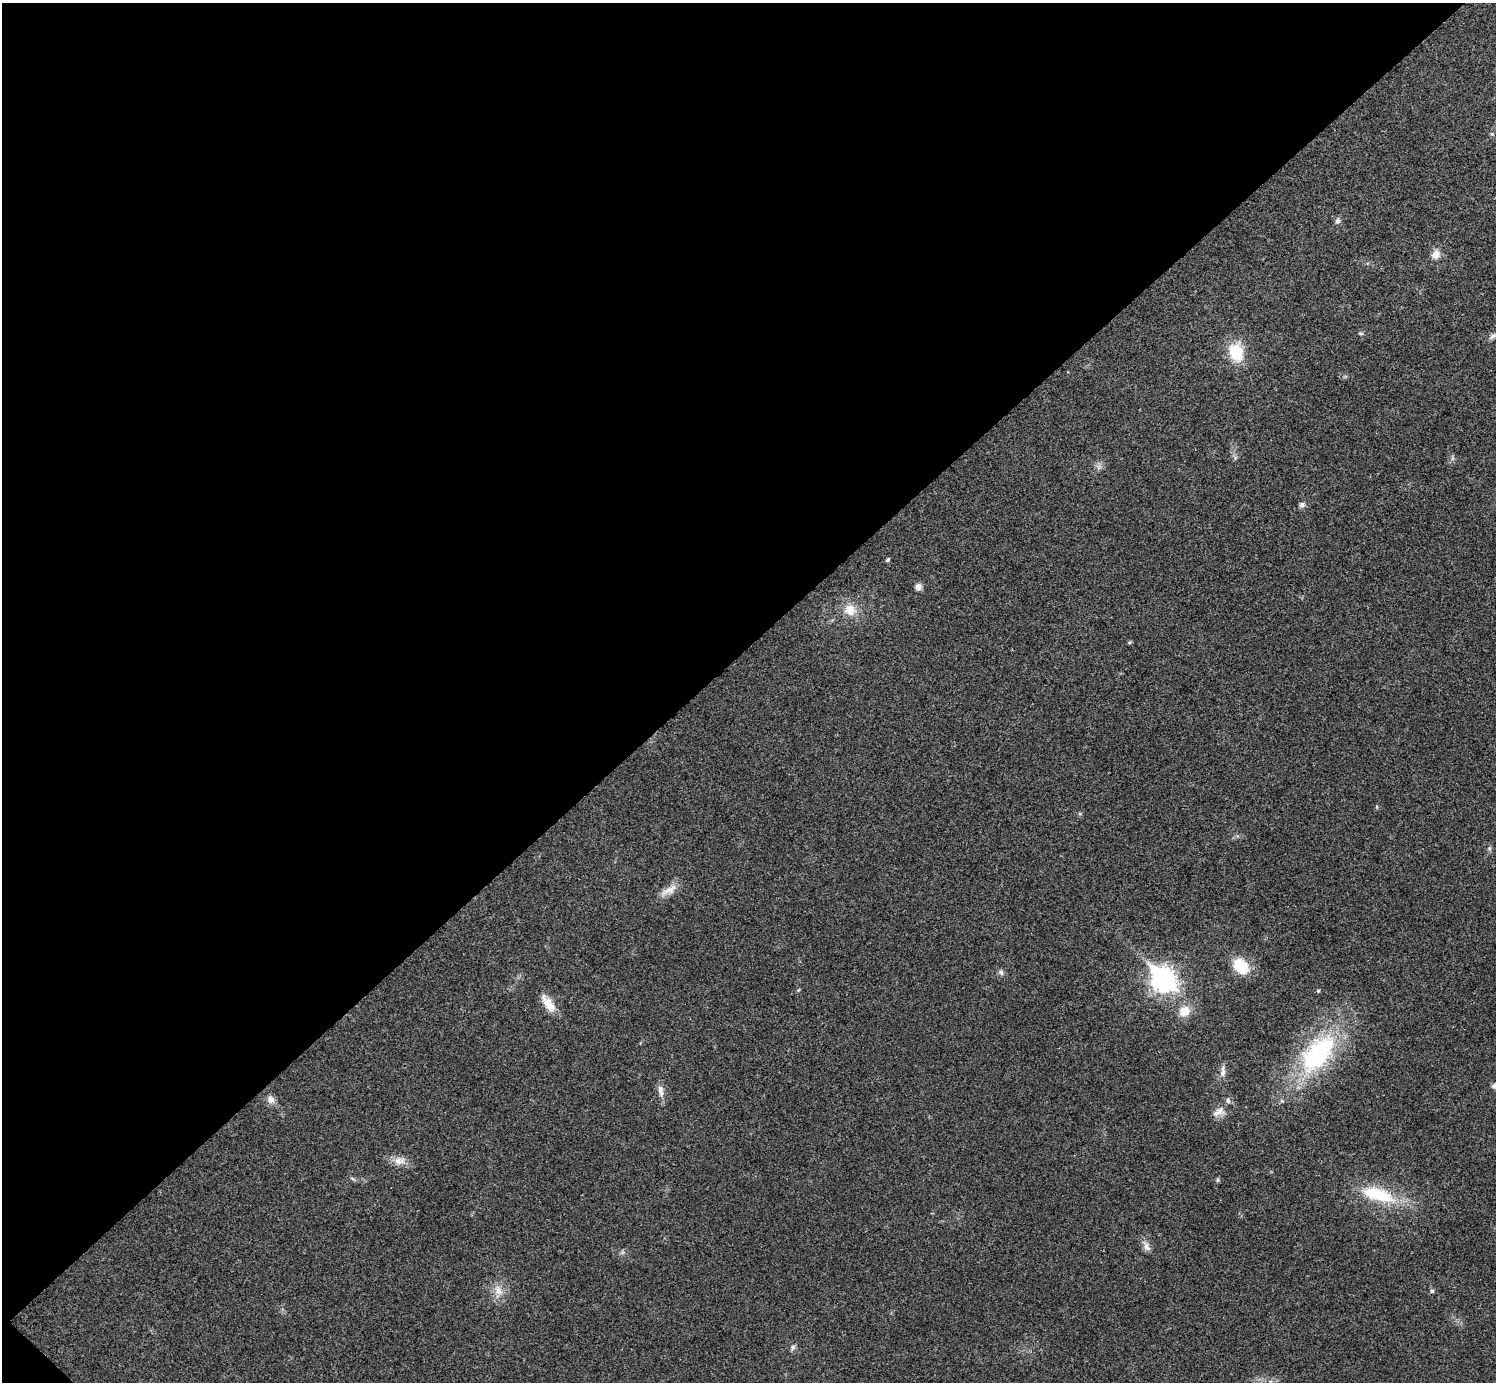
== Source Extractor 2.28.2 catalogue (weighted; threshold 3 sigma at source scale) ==
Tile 5 of 4 x 4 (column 1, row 2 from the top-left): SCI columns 26-1519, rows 2922-4301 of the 6012 x 6012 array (HDU 1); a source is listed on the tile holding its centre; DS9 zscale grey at full resolution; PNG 1498 x 1384 px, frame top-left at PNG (2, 3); no overlay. Shown black and unused: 47% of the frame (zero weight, under 3 of 4 exposures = <1% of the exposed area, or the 3 px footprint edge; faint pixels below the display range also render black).
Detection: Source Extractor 2.28.2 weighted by HDU 2 'WHT'; one run over the whole footprint, this tile lists its part. Background 0.0198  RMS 0.0038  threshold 0.0169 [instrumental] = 3 sigma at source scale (4.5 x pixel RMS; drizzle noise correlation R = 1.50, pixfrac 1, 0.05/0.05 arcsec/px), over >= 5 px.
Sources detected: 38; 1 inside a brighter listed object's ellipse — not listed separately; the other 37 listed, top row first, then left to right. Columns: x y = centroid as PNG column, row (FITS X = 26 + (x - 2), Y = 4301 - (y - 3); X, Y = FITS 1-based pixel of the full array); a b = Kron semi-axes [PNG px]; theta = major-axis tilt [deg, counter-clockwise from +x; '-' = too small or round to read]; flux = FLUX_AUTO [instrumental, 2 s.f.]
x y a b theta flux
1337 221 8 6 85 1.3
1436 254 13 11 59 3
1361 333 8 3 -9 0.53
1493 336 13 6 37 1.4
1236 352 18 14 -71 14
1235 458 6 4 72 0.66
1098 466 7 4 -19 1
1302 505 8 7 - 1.3
888 560 5 4 - 0.67
918 587 8 7 - 1.9
850 610 18 17 - 6.3
1129 642 6 4 -18 0.45
1080 814 6 4 -19 0.45
1489 848 6 5 - 0.69
669 890 27 9 29 4.1
1241 966 21 15 -50 11
1001 972 8 6 -55 1.1
1164 980 11 9 -53 280
798 990 5 4 - 0.43
1318 991 5 4 - 0.54
548 1003 25 10 -54 5.6
1184 1011 11 9 39 6.3
1318 1054 53 28 51 53
1223 1072 16 7 87 2
1495 1086 9 7 -3 1.5
661 1091 19 7 -81 2.5
271 1100 12 9 -55 2.3
1219 1112 19 10 28 3.5
399 1161 16 11 7 3.6
353 1179 9 4 -31 0.66
1218 1180 6 5 - 0.62
1378 1194 48 18 -17 21
1146 1246 16 7 -64 2.2
498 1290 16 11 -60 4.4
1432 1291 5 5 - 0.63
793 1347 8 7 - 1
1270 1381 6 4 -18 0.63
Isophote crosses this tile's border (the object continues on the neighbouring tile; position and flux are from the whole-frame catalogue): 1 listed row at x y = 1495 1086